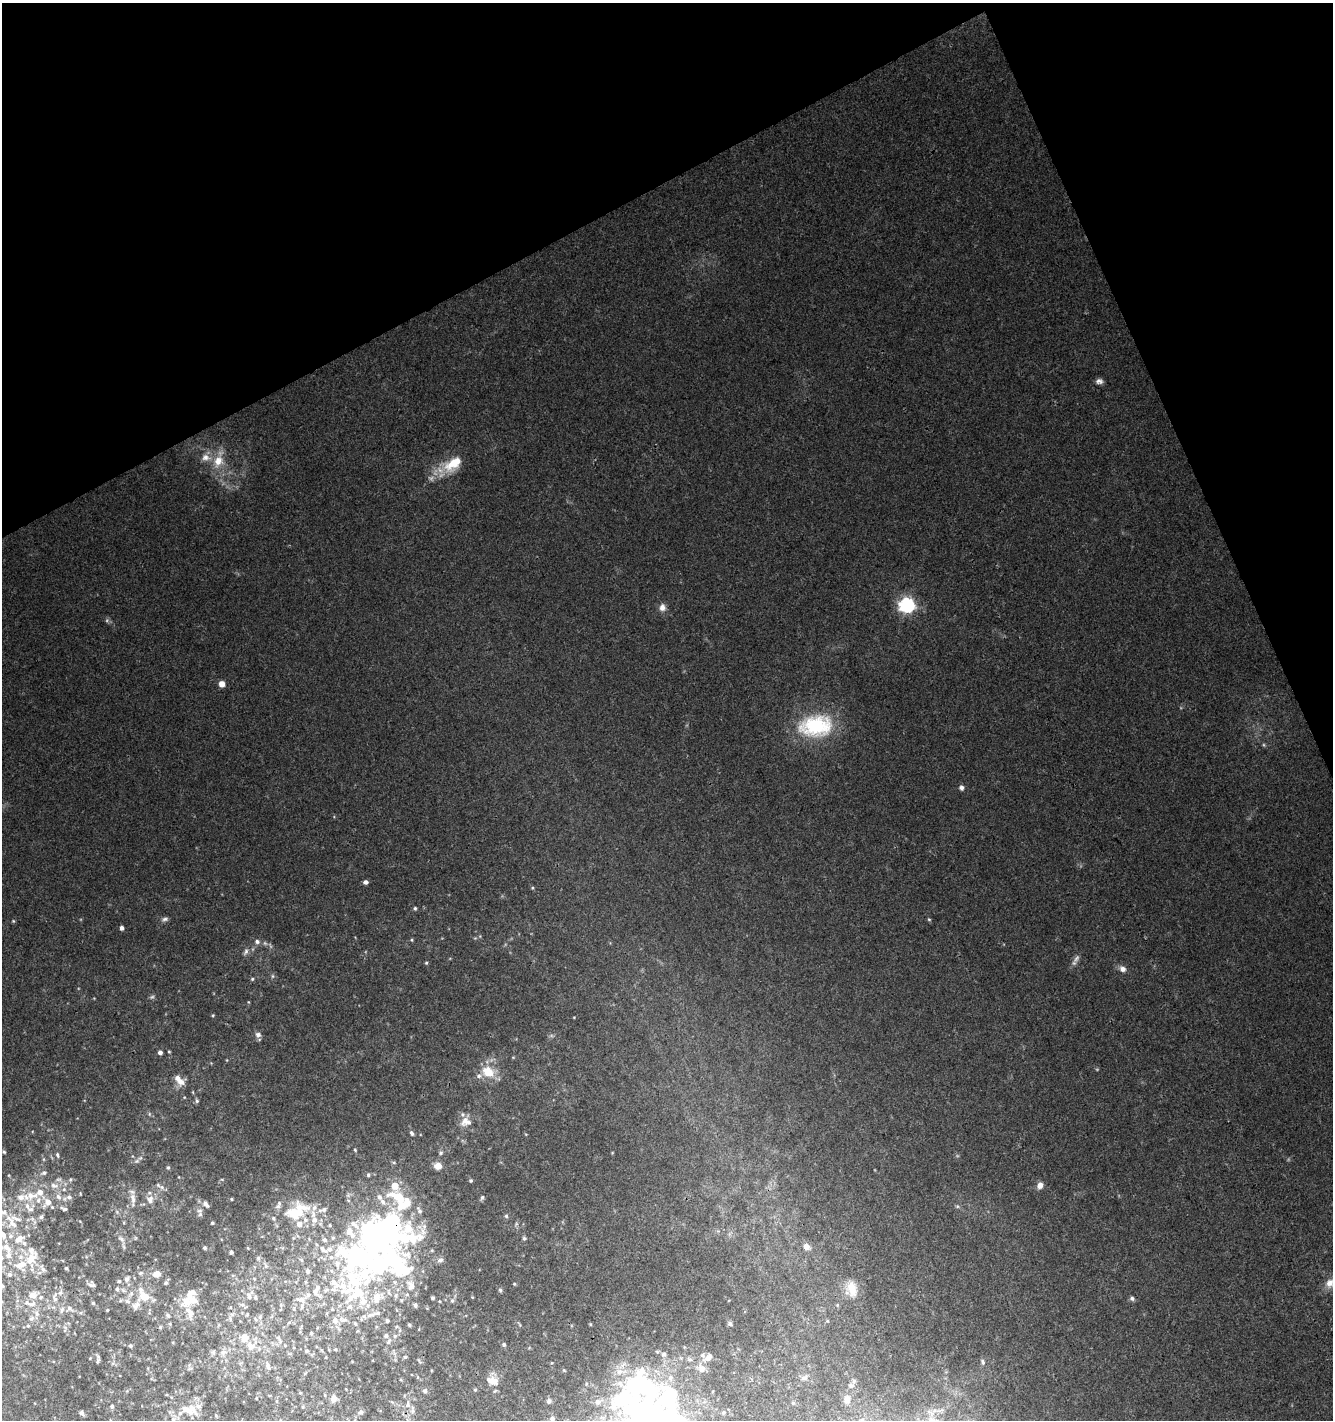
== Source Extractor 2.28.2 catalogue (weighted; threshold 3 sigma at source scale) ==
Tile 3 of 4 x 4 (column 3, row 1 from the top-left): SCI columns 2782-4112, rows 4306-5723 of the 5625 x 5775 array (HDU 1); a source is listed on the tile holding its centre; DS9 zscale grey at full resolution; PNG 1335 x 1422 px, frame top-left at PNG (2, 3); no overlay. Shown black and unused: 21% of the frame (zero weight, under 3 of 4 exposures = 5% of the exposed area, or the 3 px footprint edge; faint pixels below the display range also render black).
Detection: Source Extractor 2.28.2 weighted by HDU 2 'WHT'; one run over the whole footprint, this tile lists its part. Background 0.0247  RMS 0.0031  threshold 0.0141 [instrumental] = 3 sigma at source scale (4.5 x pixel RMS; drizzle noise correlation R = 1.50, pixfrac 1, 0.0396/0.0396 arcsec/px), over >= 5 px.
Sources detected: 238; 4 too faint to see at this stretch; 2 inside a brighter object's white glare — not listed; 51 inside a brighter listed object's ellipse — not listed separately; the other 181 listed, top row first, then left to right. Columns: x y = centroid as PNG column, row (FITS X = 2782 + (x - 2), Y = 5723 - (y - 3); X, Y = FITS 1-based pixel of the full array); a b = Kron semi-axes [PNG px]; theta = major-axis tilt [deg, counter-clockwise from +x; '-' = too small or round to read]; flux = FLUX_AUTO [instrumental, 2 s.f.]
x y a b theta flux
1099 381 9 6 2 1.2
218 461 17 13 74 5.9
453 464 30 16 35 9.8
907 605 7 6 - 83
662 607 9 8 - 2
222 684 6 6 - 2.4
816 726 39 25 6 27
961 788 5 5 - 1.2
365 882 5 5 - 1.1
532 888 4 4 - 0.37
415 908 4 4 - 0.53
164 919 9 6 21 0.94
929 919 5 4 - 0.39
13 921 5 4 - 0.35
122 928 4 4 - 1.1
412 940 5 3 - 0.35
257 941 7 6 - 0.99
246 952 11 5 65 0.99
1076 958 13 6 57 1.4
426 963 4 4 - 0.38
1123 969 8 7 - 1.6
273 976 6 4 90 0.46
252 979 5 4 - 0.42
248 1002 5 3 - 0.27
213 1015 5 4 - 0.35
574 1017 4 3 - 0.21
258 1035 8 7 - 1.2
160 1052 4 4 - 1.3
169 1052 4 3 - 0.34
488 1072 14 11 -30 6.9
181 1082 9 9 - 2.6
197 1101 6 5 - 0.64
149 1114 6 4 72 0.39
465 1120 16 10 63 2.9
412 1133 7 5 -63 0.73
355 1150 5 3 - 0.37
4 1152 4 4 - 0.4
441 1153 6 5 - 0.5
57 1155 7 4 -80 0.53
137 1161 7 6 - 0.81
438 1166 6 5 - 4.3
168 1167 6 4 -75 0.51
44 1173 8 5 21 0.82
368 1175 5 4 - 0.52
471 1180 4 4 - 0.44
54 1185 10 7 -14 1.8
1040 1185 8 6 59 1.9
395 1186 6 6 - 5.1
162 1187 8 6 -22 1.1
64 1189 5 5 - 0.55
31 1196 24 12 14 7
58 1197 8 7 - 1.5
69 1197 7 6 - 1
482 1197 7 4 63 0.55
133 1199 21 6 -88 2.4
231 1199 4 3 - 0.37
150 1200 11 9 77 2.3
47 1202 11 8 51 3.3
206 1204 9 5 -54 1.1
957 1206 6 4 -43 0.46
31 1209 10 6 -11 1.2
64 1209 8 4 -18 0.85
324 1209 7 5 14 0.79
117 1212 6 4 -47 0.5
296 1212 30 18 28 11
200 1214 8 6 89 0.85
506 1216 5 5 - 0.5
41 1217 6 5 - 0.77
12 1222 28 13 -57 7.8
212 1223 4 4 - 0.43
516 1224 7 4 72 0.49
330 1225 3 2 - 0.27
389 1228 43 35 -19 84
524 1238 5 4 - 0.58
121 1239 10 5 -38 1
325 1240 6 5 - 0.56
806 1246 7 6 - 2.1
7 1248 22 12 -28 6.9
204 1248 4 4 - 0.53
248 1248 4 3 - 0.25
323 1249 12 6 -41 1.5
231 1252 4 4 - 0.83
361 1256 57 52 36 84
258 1258 7 5 86 0.65
31 1259 20 15 72 6.8
301 1260 5 4 - 0.44
440 1260 8 6 22 1.1
337 1264 13 7 -88 2.5
266 1266 6 6 - 0.66
378 1266 33 23 76 22
66 1268 3 3 - 0.4
308 1271 6 5 - 0.67
141 1273 7 5 19 0.55
157 1274 10 8 -1 2.4
9 1275 6 6 - 0.8
127 1279 8 7 - 1.1
119 1281 5 5 - 0.53
166 1283 6 5 - 0.48
1330 1283 15 11 49 3.3
514 1284 4 4 - 0.35
92 1285 9 5 -16 0.94
355 1285 71 58 -72 59
411 1285 16 10 -70 3.2
852 1288 20 11 -79 5
117 1289 6 5 - 0.65
500 1290 5 5 - 0.56
315 1291 10 8 -75 1.9
32 1295 12 9 7 2.5
396 1295 7 5 80 0.62
144 1296 22 14 -54 7.1
249 1296 9 6 -74 1.2
55 1298 14 6 -86 1.5
433 1298 3 3 - 0.52
1132 1298 5 5 - 0.9
301 1300 12 7 -14 2.1
127 1301 9 6 -27 1.2
452 1301 6 5 - 0.61
187 1302 19 15 28 5.9
30 1303 23 8 -8 3.5
93 1303 4 4 - 0.38
242 1305 7 4 -1 0.64
281 1305 6 4 -72 0.5
415 1305 6 4 -80 0.57
350 1307 7 7 - 1.2
69 1308 9 6 -28 1.2
62 1310 10 5 66 0.93
107 1310 3 3 - 0.3
37 1314 8 6 -87 1.2
247 1314 5 4 - 0.3
371 1315 15 5 16 1.6
168 1316 7 5 -56 0.71
260 1317 6 5 - 0.65
230 1318 8 5 -64 0.87
344 1319 12 4 -3 0.94
335 1320 9 8 - 2.1
387 1321 4 3 - 0.46
827 1321 4 4 - 0.31
355 1324 5 3 - 0.46
730 1324 7 4 -63 0.54
409 1325 3 3 - 0.45
28 1326 4 4 - 0.41
160 1327 5 5 - 0.47
311 1333 4 4 - 0.39
386 1336 6 5 - 0.72
395 1336 5 5 - 0.55
279 1339 12 5 -60 0.92
389 1342 8 4 51 0.65
504 1345 5 4 - 0.55
130 1346 5 5 - 0.5
251 1346 15 13 -41 3.7
307 1351 6 5 - 0.57
213 1352 7 6 - 0.67
223 1352 11 8 53 1.8
405 1357 4 4 - 0.39
90 1358 3 3 - 0.23
708 1358 12 7 41 1.8
98 1361 7 3 63 0.6
983 1362 7 5 -69 0.74
268 1366 12 6 -67 1.3
701 1368 13 9 -66 2.2
305 1373 7 3 37 0.37
804 1378 11 7 17 1.2
495 1381 14 11 -66 3
641 1385 64 42 46 75
851 1385 8 7 - 1
475 1390 5 4 - 0.32
425 1391 5 5 - 0.67
300 1393 4 3 - 0.25
334 1398 10 7 77 1.4
847 1399 9 8 - 2
549 1401 5 5 - 0.96
793 1403 5 4 - 0.38
408 1404 10 4 78 0.72
112 1406 5 5 - 0.62
198 1406 9 6 -10 1.1
303 1407 5 3 - 0.32
188 1410 22 8 -29 2.7
412 1410 12 4 87 0.87
361 1412 6 5 - 0.62
82 1413 6 4 -49 0.81
552 1419 6 5 - 0.76
Overlapping masked pixels (flux is a lower limit): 2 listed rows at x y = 389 1228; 641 1385
Isophote crosses this tile's border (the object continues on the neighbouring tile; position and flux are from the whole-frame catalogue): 3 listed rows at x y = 12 1222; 7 1248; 1330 1283
Unlisted compact peaks at least as high as the median listed source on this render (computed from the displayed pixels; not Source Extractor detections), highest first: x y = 80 1194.